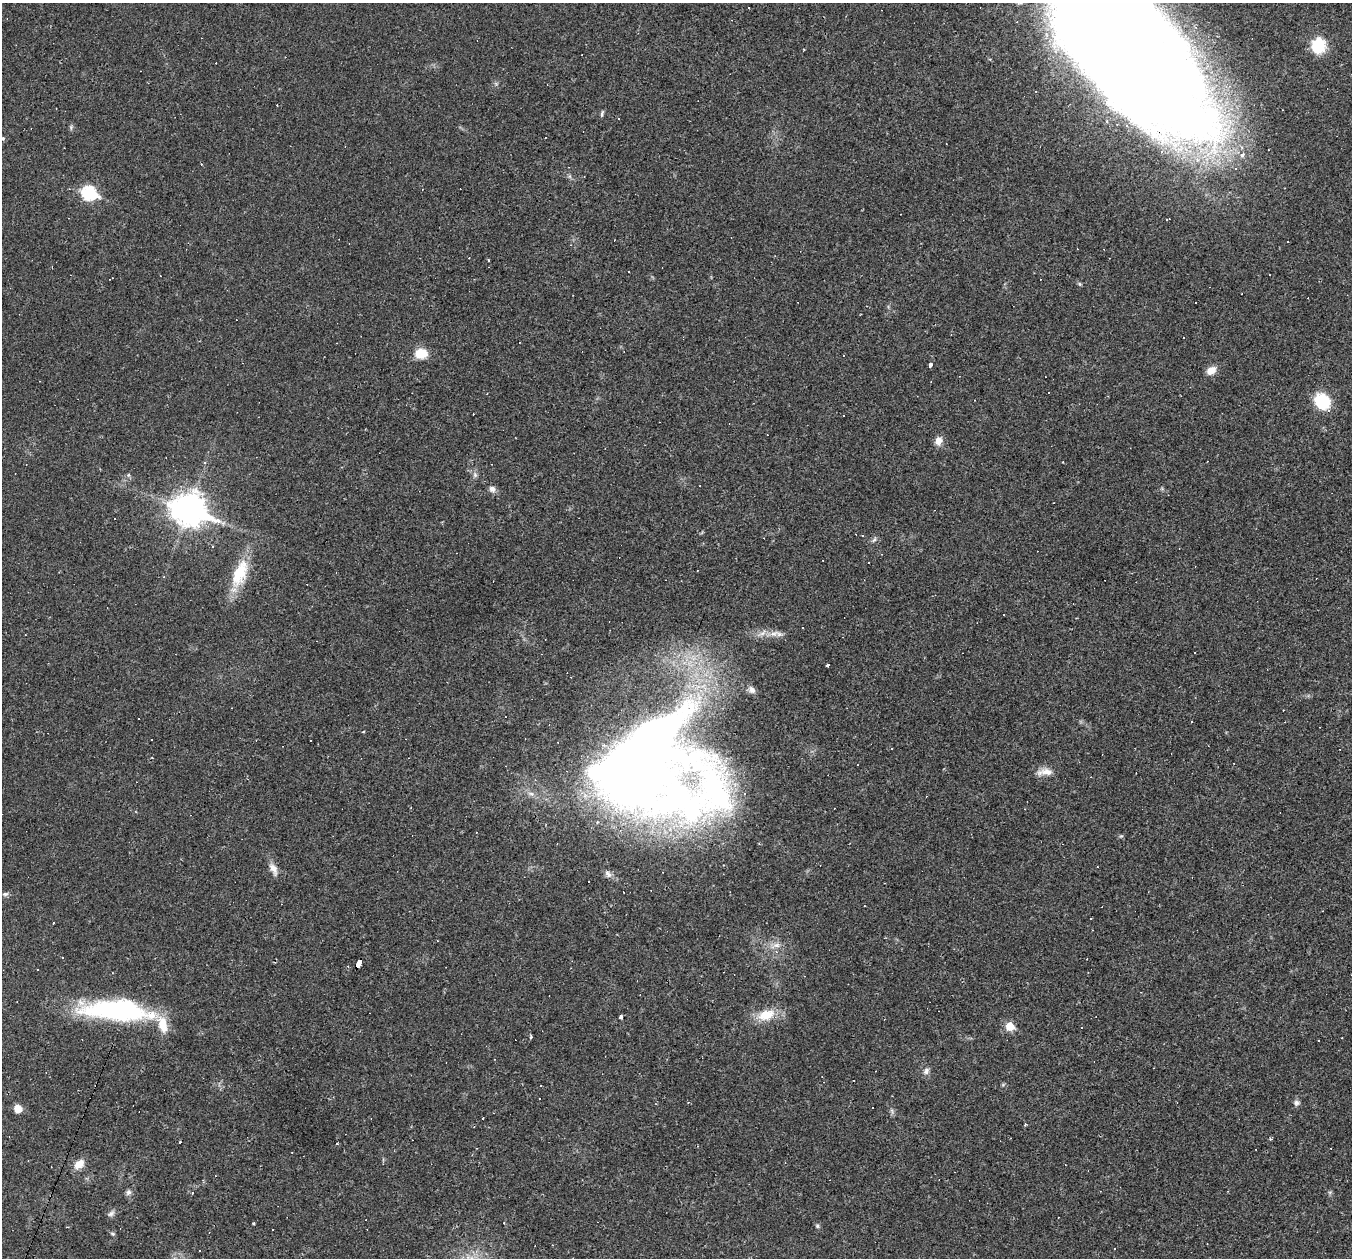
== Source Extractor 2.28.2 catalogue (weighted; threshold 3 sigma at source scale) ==
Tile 7 of 4 x 4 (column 3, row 2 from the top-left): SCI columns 2701-4050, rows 2774-4029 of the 5400 x 5416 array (HDU 1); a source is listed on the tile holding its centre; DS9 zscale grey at full resolution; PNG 1354 x 1260 px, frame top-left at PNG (2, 3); no overlay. Shown black and unused: <1% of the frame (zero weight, under 2 of 3 exposures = <1% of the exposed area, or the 3 px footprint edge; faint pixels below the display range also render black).
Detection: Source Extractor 2.28.2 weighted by HDU 2 'WHT'; one run over the whole footprint, this tile lists its part. Background 0.0184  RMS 0.0042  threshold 0.0187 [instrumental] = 3 sigma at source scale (4.5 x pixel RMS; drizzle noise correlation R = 1.50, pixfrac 1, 0.05/0.05 arcsec/px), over >= 5 px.
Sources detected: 142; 3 inside a brighter object's white glare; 70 cosmic-ray / hot-pixel residue — not listed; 4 inside a brighter listed object's ellipse — not listed separately; the other 65 listed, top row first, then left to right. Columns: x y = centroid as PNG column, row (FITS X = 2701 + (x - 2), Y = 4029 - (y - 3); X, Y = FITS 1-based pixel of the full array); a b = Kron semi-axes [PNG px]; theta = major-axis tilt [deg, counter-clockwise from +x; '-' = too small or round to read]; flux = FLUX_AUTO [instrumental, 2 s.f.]
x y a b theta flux
1318 46 15 13 81 14
1131 56 153 68 -47 1300
602 113 10 3 72 0.75
3 138 5 4 - 0.57
89 193 8 7 - 59
1167 219 3 2 - 0.47
469 258 3 2 - 0.27
629 272 3 2 - 0.55
112 278 5 2 - 0.38
1080 284 5 5 - 0.59
1184 337 3 3 - 0.64
421 353 11 8 5 9.9
930 365 4 3 - 3.3
1211 370 12 8 33 3.7
1049 393 3 3 - 0.62
1322 401 18 14 -51 16
843 415 3 2 - 0.53
938 441 11 9 75 3.1
205 462 4 4 - 0.53
475 475 8 6 71 1.1
492 489 8 7 - 1.9
189 509 12 10 -19 710
874 540 8 5 62 0.95
213 546 3 3 - 0.65
869 563 3 3 - 1.5
239 573 38 17 68 16
1004 615 2 2 - 0.23
774 633 15 7 20 3
828 665 4 3 - 2.3
571 677 3 2 - 0.29
752 690 10 7 -50 1.9
1192 722 3 2 - 0.41
151 740 2 2 - 0.26
892 748 3 2 - 0.37
1045 772 22 8 4 3.8
640 774 116 64 7 460
744 794 4 4 - 0.67
273 869 18 8 -62 3.3
608 874 11 7 -46 1.6
5 894 9 5 13 0.89
53 923 3 3 - 1.1
776 945 15 7 19 2.8
62 958 3 2 - 0.53
1087 959 2 2 - 0.26
358 964 9 4 66 170
114 1011 77 19 -6 69
766 1015 25 14 17 9.1
620 1017 3 3 - 2.1
1010 1026 6 6 - 10
1082 1027 3 2 - 0.5
531 1037 4 3 - 0.55
926 1071 10 7 59 1.6
541 1086 3 2 - 0.64
1296 1103 8 7 - 1.3
18 1109 7 6 - 6.7
1026 1124 3 3 - 1.7
180 1142 3 3 - 0.67
79 1164 14 9 42 4.2
128 1192 8 7 - 1.3
192 1193 3 3 - 1.9
111 1213 10 6 44 1.4
253 1223 3 2 - 0.55
504 1223 3 3 - 0.42
817 1226 6 5 - 0.66
112 1234 7 4 -20 0.61
Overlapping masked pixels (flux is a lower limit): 3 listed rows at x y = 1131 56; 640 774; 358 964
Isophote crosses this tile's border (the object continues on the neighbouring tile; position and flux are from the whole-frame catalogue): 1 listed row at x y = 1131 56
Unlisted compact peaks at least as high as the median listed source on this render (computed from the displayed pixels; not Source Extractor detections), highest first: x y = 1121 836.